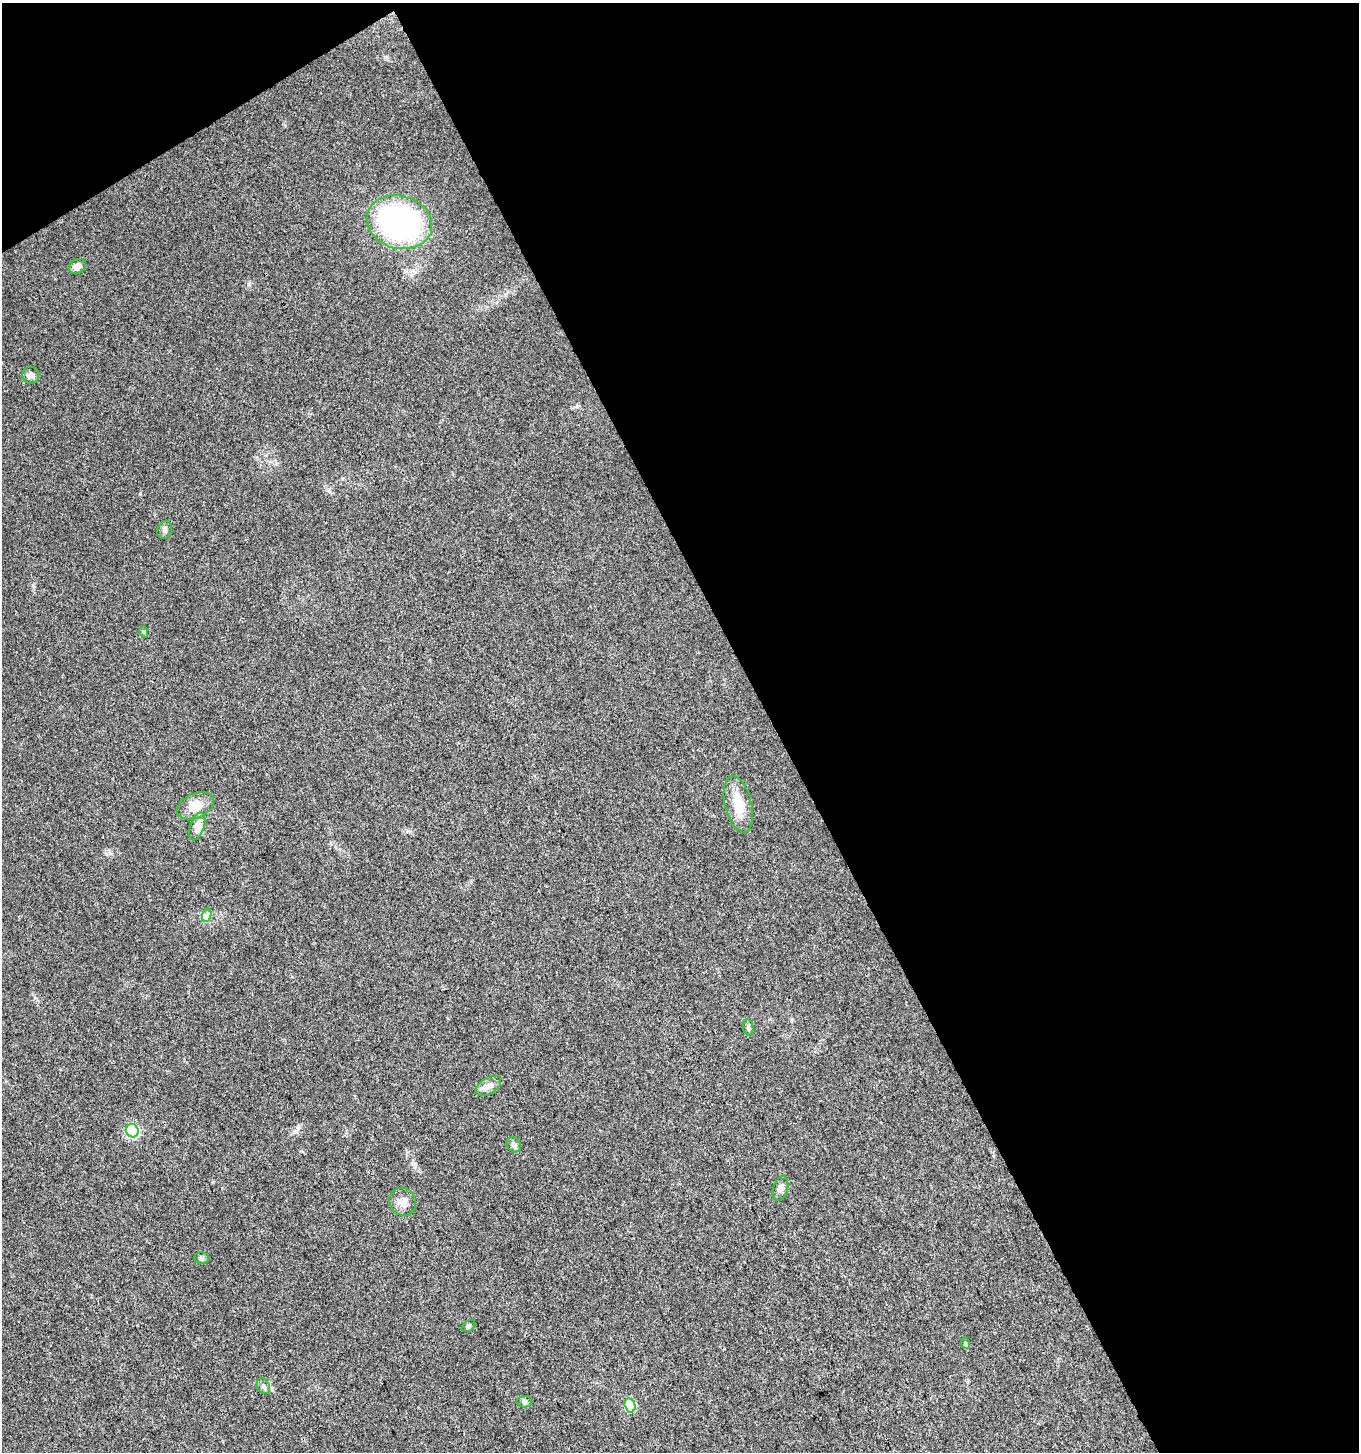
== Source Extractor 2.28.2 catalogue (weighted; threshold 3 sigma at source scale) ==
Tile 2 of 2 x 2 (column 2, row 1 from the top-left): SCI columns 1419-2775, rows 1453-2902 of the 2855 x 2902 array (HDU 1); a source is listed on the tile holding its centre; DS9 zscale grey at full resolution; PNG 1361 x 1454 px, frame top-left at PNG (2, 3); each listed source drawn as its Kron ellipse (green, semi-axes under 4 px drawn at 4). Shown black and unused: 46% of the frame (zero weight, under 3 of 4 exposures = <1% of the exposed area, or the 3 px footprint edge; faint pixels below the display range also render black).
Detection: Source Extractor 2.28.2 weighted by HDU 2 'WHT'; one run over the whole footprint, this tile lists its part. Background 0.0231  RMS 0.0045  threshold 0.0201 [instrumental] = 3 sigma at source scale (4.5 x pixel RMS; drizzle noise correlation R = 1.50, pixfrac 1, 0.0396/0.0396 arcsec/px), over >= 5 px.
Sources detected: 21; all 21 listed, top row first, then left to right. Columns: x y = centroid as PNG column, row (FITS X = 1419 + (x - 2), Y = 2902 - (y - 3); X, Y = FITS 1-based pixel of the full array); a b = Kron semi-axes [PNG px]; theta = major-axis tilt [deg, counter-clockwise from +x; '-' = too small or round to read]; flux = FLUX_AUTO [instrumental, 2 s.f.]
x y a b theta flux
399 222 33 26 -16 97
77 266 9 7 32 2.4
31 375 8 8 - 2
165 530 9 7 70 1.3
144 632 6 3 -72 0.49
738 804 29 13 -77 9.3
195 806 19 12 24 7.1
197 827 14 7 71 2.9
207 915 7 4 71 1.2
748 1027 8 5 -81 0.95
488 1086 14 8 31 2.8
132 1131 7 6 - 42
514 1145 8 6 -56 1.2
780 1188 13 7 74 2
402 1202 14 13 - 4.1
201 1258 7 5 0 1
468 1326 8 5 36 0.84
965 1343 6 3 -72 0.52
263 1386 8 6 -61 1.3
525 1402 7 5 0 0.95
630 1405 7 5 -75 25
Unlisted compact peaks at least as high as the median listed source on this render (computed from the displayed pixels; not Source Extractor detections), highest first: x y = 140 494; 298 1127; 577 406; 249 284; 33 585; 385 57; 106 854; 413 1164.